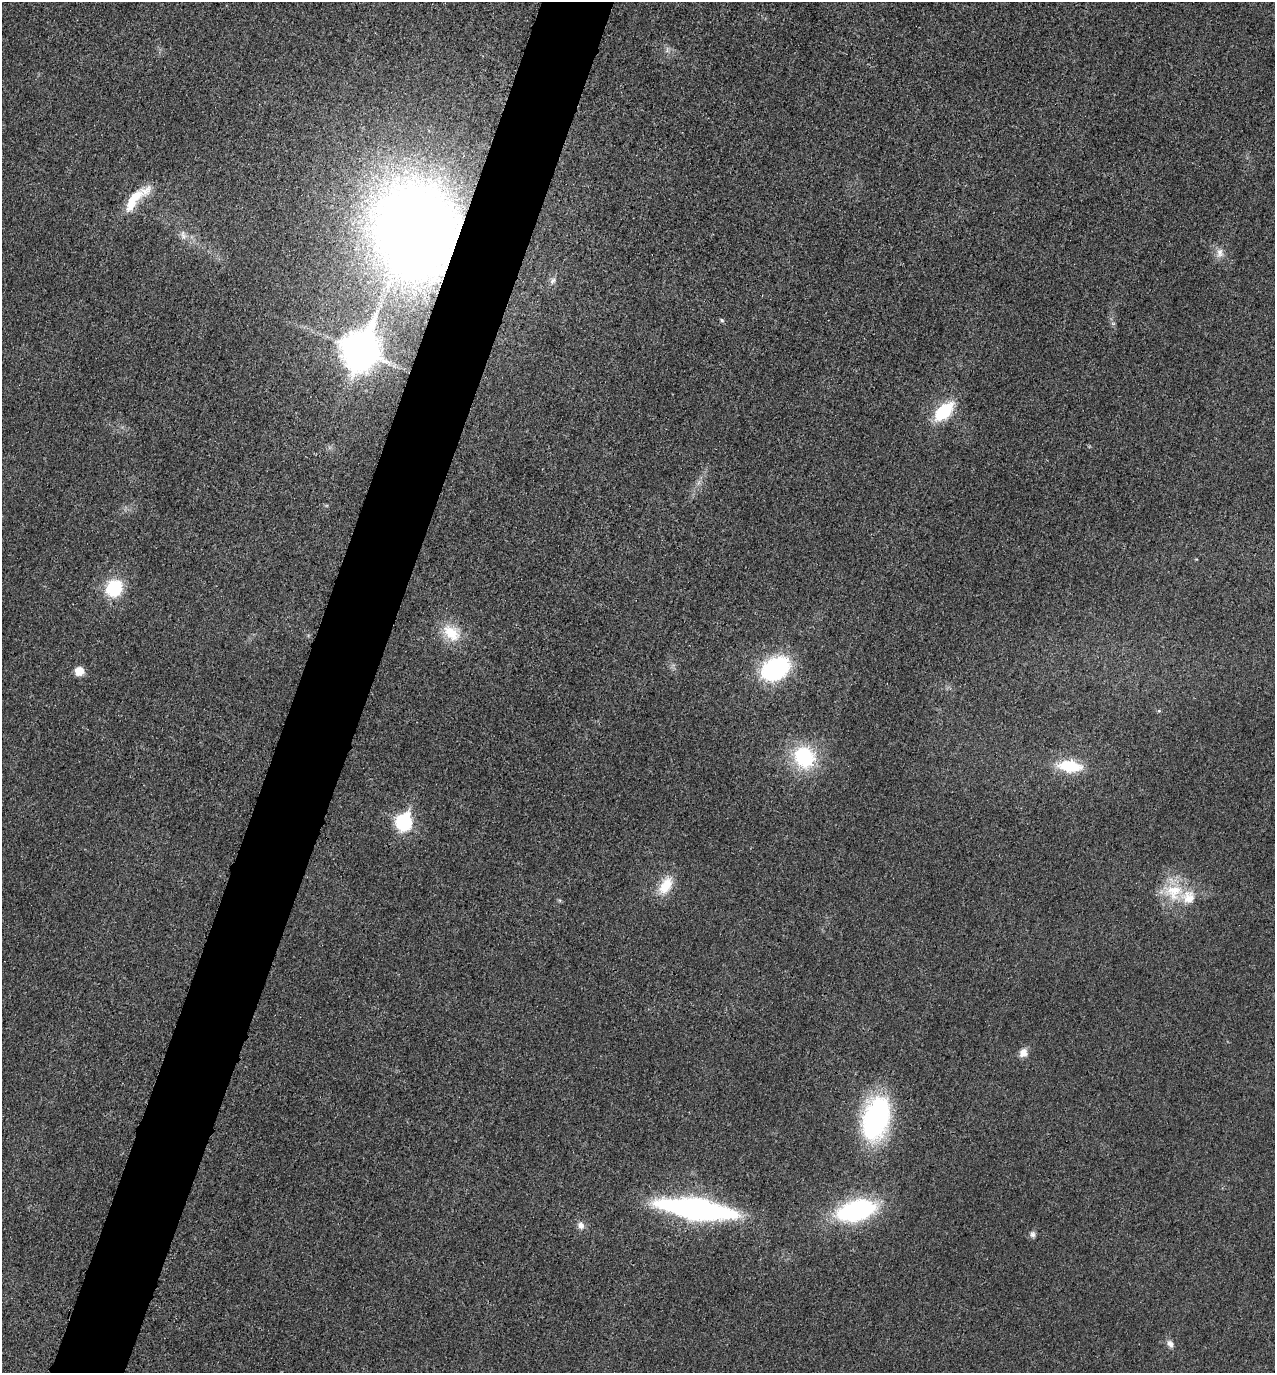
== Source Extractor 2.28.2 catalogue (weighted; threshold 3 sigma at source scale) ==
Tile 7 of 4 x 4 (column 3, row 2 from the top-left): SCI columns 2704-3976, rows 2763-4133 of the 5537 x 5528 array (HDU 1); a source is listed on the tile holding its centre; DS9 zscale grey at full resolution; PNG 1277 x 1375 px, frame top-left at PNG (2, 2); no overlay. Shown black and unused: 6% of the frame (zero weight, under 3 of 4 exposures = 2% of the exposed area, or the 3 px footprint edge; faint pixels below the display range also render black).
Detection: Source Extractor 2.28.2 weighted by HDU 2 'WHT'; one run over the whole footprint, this tile lists its part. Background 0.0264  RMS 0.006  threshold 0.027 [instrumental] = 3 sigma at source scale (4.5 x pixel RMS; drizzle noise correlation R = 1.50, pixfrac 1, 0.05/0.05 arcsec/px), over >= 5 px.
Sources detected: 28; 2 inside a brighter listed object's ellipse — not listed separately; the other 26 listed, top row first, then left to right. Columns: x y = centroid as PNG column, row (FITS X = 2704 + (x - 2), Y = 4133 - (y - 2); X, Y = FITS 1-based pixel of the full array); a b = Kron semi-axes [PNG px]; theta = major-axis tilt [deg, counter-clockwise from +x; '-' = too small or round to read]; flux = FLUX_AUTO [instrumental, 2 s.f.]
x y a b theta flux
133 200 36 12 55 17
415 231 69 59 -78 900
183 235 15 7 -75 3.6
1220 253 14 9 87 4.5
553 281 9 6 58 2
722 320 6 4 -19 1.1
1113 323 6 4 -18 0.81
360 350 14 11 69 1500
944 411 23 12 45 31
114 588 15 14 - 33
451 633 29 19 -40 18
775 669 21 15 30 110
79 671 9 8 - 8.1
1159 711 5 4 - 0.77
804 757 28 25 -62 45
1070 766 28 13 -6 26
404 822 9 7 76 130
665 886 25 14 59 15
1173 892 31 24 -3 25
1023 1053 10 9 - 5
876 1119 39 22 73 130
696 1209 68 17 -8 200
856 1211 34 17 15 110
581 1226 10 8 -51 3.5
1033 1234 8 7 - 1.9
1170 1344 11 7 -60 2.9
Overlapping masked pixels (flux is a lower limit): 1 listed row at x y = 415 231